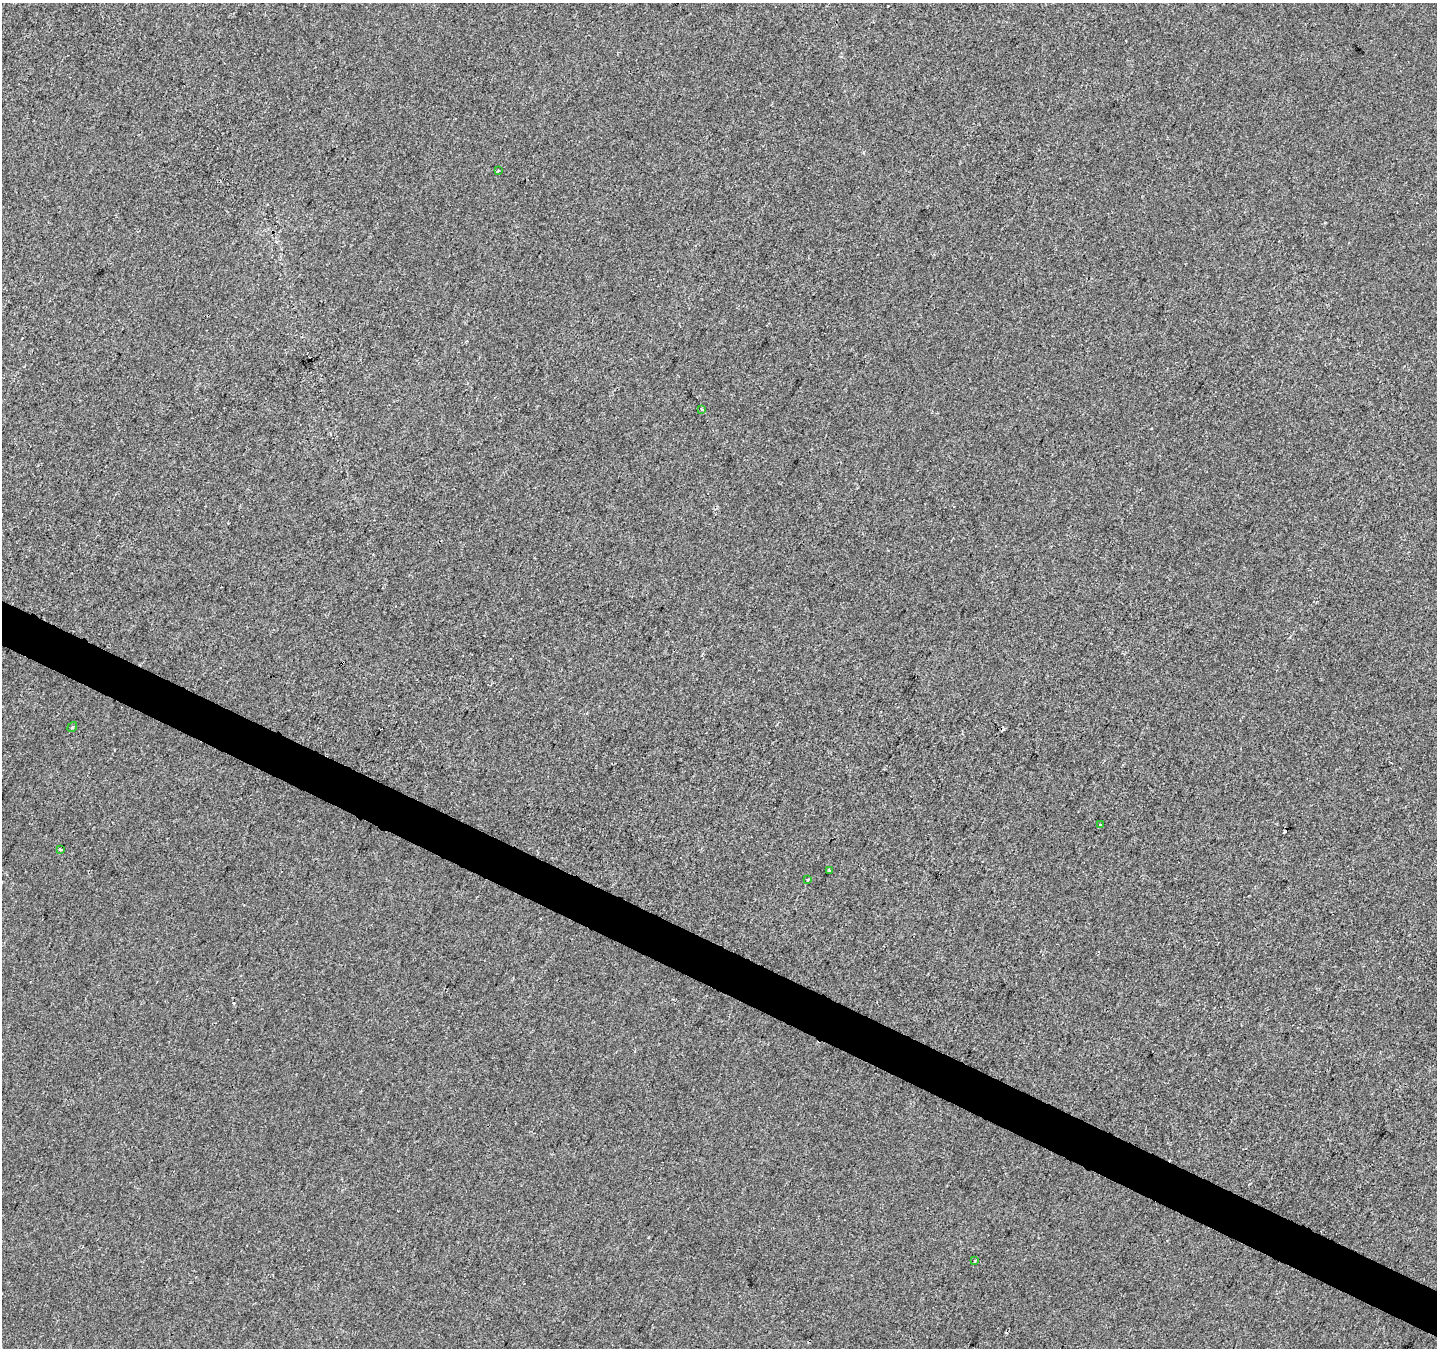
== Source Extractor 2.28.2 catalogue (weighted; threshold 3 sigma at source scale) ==
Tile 6 of 4 x 4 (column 2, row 2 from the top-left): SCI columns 1437-2871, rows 2892-4237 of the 5749 x 5849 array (HDU 1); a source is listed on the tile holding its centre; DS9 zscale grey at full resolution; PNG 1439 x 1350 px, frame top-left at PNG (2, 3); each listed source drawn as its Kron ellipse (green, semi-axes under 4 px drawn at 4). Shown black and unused: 3% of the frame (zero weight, under 2 of 3 exposures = <1% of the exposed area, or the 3 px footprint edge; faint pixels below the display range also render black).
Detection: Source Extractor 2.28.2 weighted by HDU 2 'WHT'; one run over the whole footprint, this tile lists its part. Background 5.63e-04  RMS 0.0042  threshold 0.0188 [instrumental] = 3 sigma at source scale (4.5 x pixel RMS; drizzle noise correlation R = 1.50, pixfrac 1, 0.0396/0.0396 arcsec/px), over >= 5 px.
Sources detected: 13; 5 cosmic-ray / hot-pixel residue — neither listed nor drawn; the other 8 listed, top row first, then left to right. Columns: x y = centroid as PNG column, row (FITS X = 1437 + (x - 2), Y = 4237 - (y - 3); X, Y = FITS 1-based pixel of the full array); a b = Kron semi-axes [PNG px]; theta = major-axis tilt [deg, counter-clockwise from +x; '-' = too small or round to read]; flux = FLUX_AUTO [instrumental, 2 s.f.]
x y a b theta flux
498 170 3 2 - 0.64
702 409 3 3 - 1.7
72 727 5 3 - 0.44
1101 825 3 3 - 3.9
60 850 3 3 - 0.47
829 870 3 3 - 1.1
807 880 4 3 - 1.2
975 1261 3 2 - 0.37